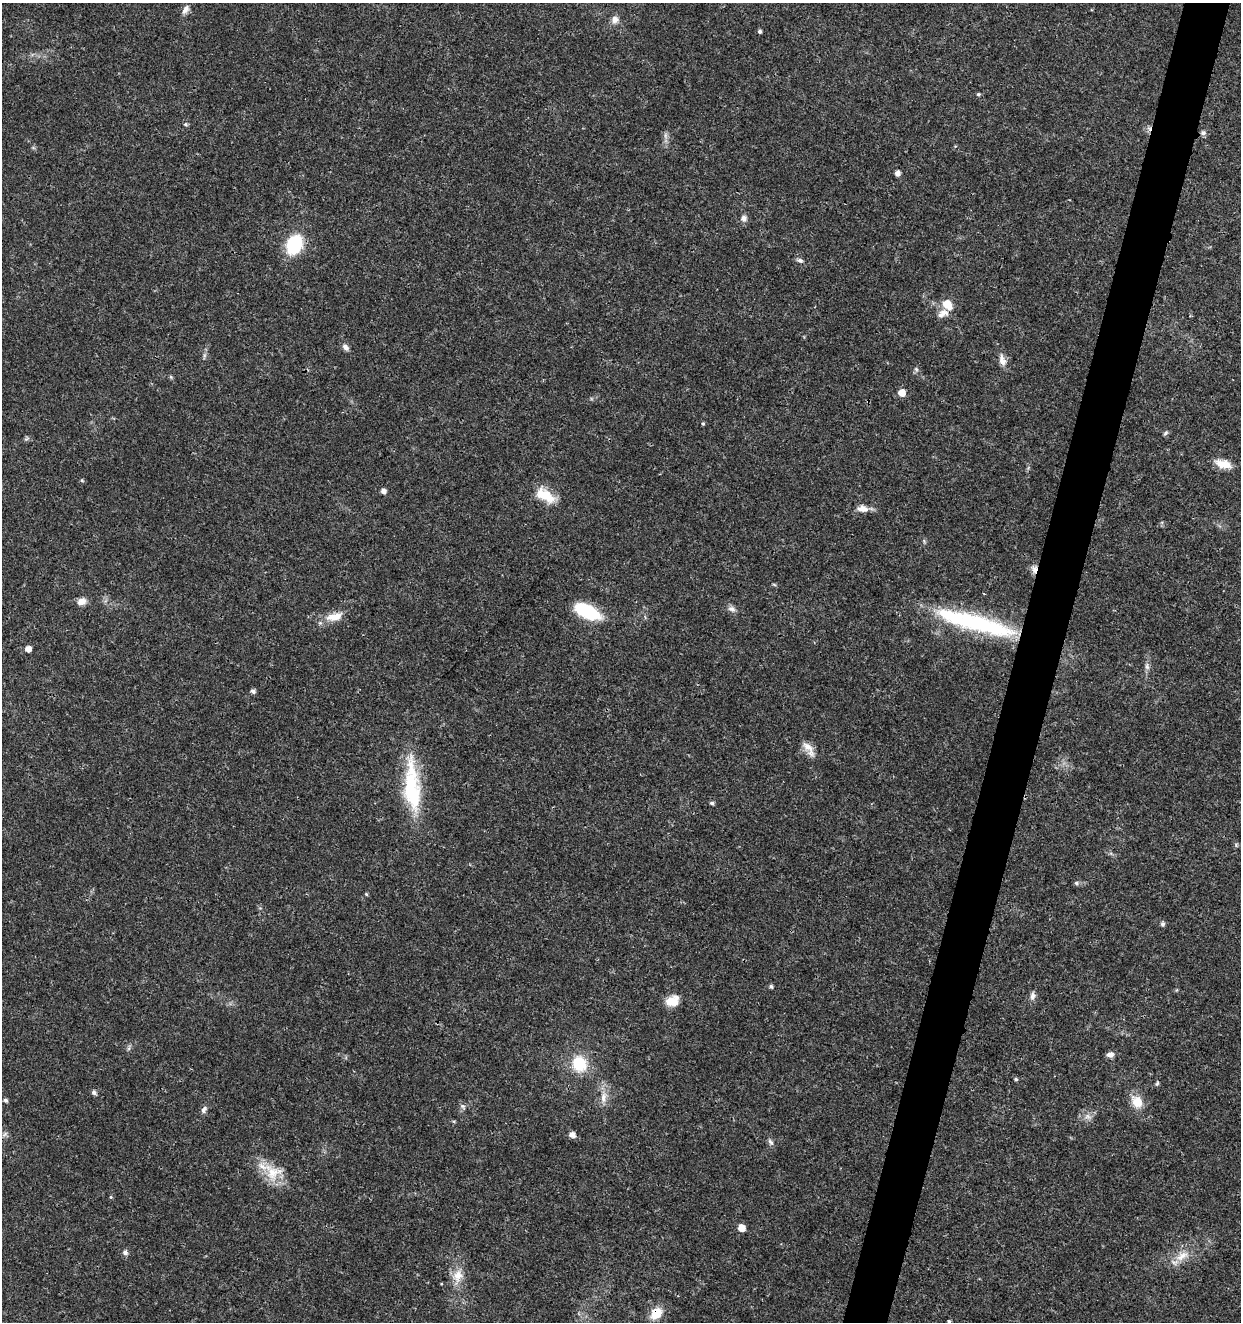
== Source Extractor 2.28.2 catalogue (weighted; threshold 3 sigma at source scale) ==
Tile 10 of 4 x 4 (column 2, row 3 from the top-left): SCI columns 1524-2762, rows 1326-2645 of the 5462 x 5297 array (HDU 1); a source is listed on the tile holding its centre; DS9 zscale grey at full resolution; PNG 1243 x 1324 px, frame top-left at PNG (2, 3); no overlay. Shown black and unused: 4% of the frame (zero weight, under 3 of 4 exposures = <1% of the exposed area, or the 3 px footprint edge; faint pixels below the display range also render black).
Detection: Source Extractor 2.28.2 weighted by HDU 2 'WHT'; one run over the whole footprint, this tile lists its part. Background 0.0178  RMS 0.0021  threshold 0.00932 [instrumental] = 3 sigma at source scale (4.5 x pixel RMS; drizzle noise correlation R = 1.50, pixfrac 1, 0.0396/0.0396 arcsec/px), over >= 5 px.
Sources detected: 75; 1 inside a brighter object's white glare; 1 cosmic-ray / hot-pixel residue — not listed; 3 inside a brighter listed object's ellipse — not listed separately; the other 70 listed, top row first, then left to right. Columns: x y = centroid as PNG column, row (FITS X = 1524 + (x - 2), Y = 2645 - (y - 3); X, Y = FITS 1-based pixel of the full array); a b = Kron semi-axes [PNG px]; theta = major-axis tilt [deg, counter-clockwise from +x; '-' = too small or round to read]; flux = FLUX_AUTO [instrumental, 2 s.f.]
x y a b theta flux
185 9 13 7 57 1.1
615 19 10 9 - 1.3
760 31 5 4 - 0.43
978 94 5 4 - 0.32
186 124 6 5 - 0.35
1203 133 7 6 - 0.68
665 135 10 5 -90 0.73
897 173 5 4 - 1.1
744 218 7 7 - 0.96
294 245 17 12 66 13
800 260 8 5 -15 0.58
947 304 9 7 -51 4
944 312 14 9 -20 1.5
346 347 9 6 -46 0.86
204 356 11 4 81 0.55
1002 360 17 8 -76 1.6
916 369 7 6 - 0.46
171 377 6 4 -72 0.27
902 393 6 5 - 2.5
703 424 4 3 - 0.27
1165 433 8 5 52 0.41
26 439 7 4 33 0.38
1223 464 21 10 -15 3.1
82 480 5 5 - 0.25
383 491 5 5 - 1
545 495 26 14 -34 4.8
862 508 14 8 -2 1.9
1034 569 11 7 -81 1.2
774 584 6 3 -20 0.24
82 601 11 8 14 1.5
732 609 11 7 -27 0.89
587 611 25 11 -27 14
334 617 24 11 13 3.2
978 624 96 20 -14 29
28 649 5 5 - 1.5
1147 666 10 6 -83 0.75
253 691 5 4 - 0.71
809 749 24 9 -55 2.1
412 790 58 22 -84 16
712 803 5 4 - 0.49
1236 845 6 5 - 0.32
1076 883 6 6 - 0.51
366 894 4 4 - 0.26
1163 924 6 5 - 0.49
771 986 5 4 - 0.44
1032 996 11 6 84 0.93
672 1001 16 12 19 3
129 1048 9 4 77 0.43
1110 1054 9 7 13 0.97
579 1064 13 12 - 9.3
1016 1079 5 4 - 0.31
1157 1083 7 4 69 0.32
94 1092 6 5 - 0.64
604 1097 18 9 83 2.2
6 1100 5 4 - 0.52
1137 1102 15 12 -57 3.6
463 1106 9 6 -49 0.59
204 1109 11 6 59 0.73
1088 1116 11 7 -20 1.1
5 1134 9 5 37 0.59
572 1134 6 5 - 1.4
771 1142 10 6 -57 0.64
273 1172 27 21 -27 5.7
111 1197 5 4 - 0.23
742 1228 5 5 - 2.7
125 1252 7 6 - 0.79
1182 1256 22 11 31 3.2
458 1276 19 14 67 3.1
656 1313 15 11 44 3.8
949 1321 4 3 - 0.32
Overlapping masked pixels (flux is a lower limit): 4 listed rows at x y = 1203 133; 1034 569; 978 624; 656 1313